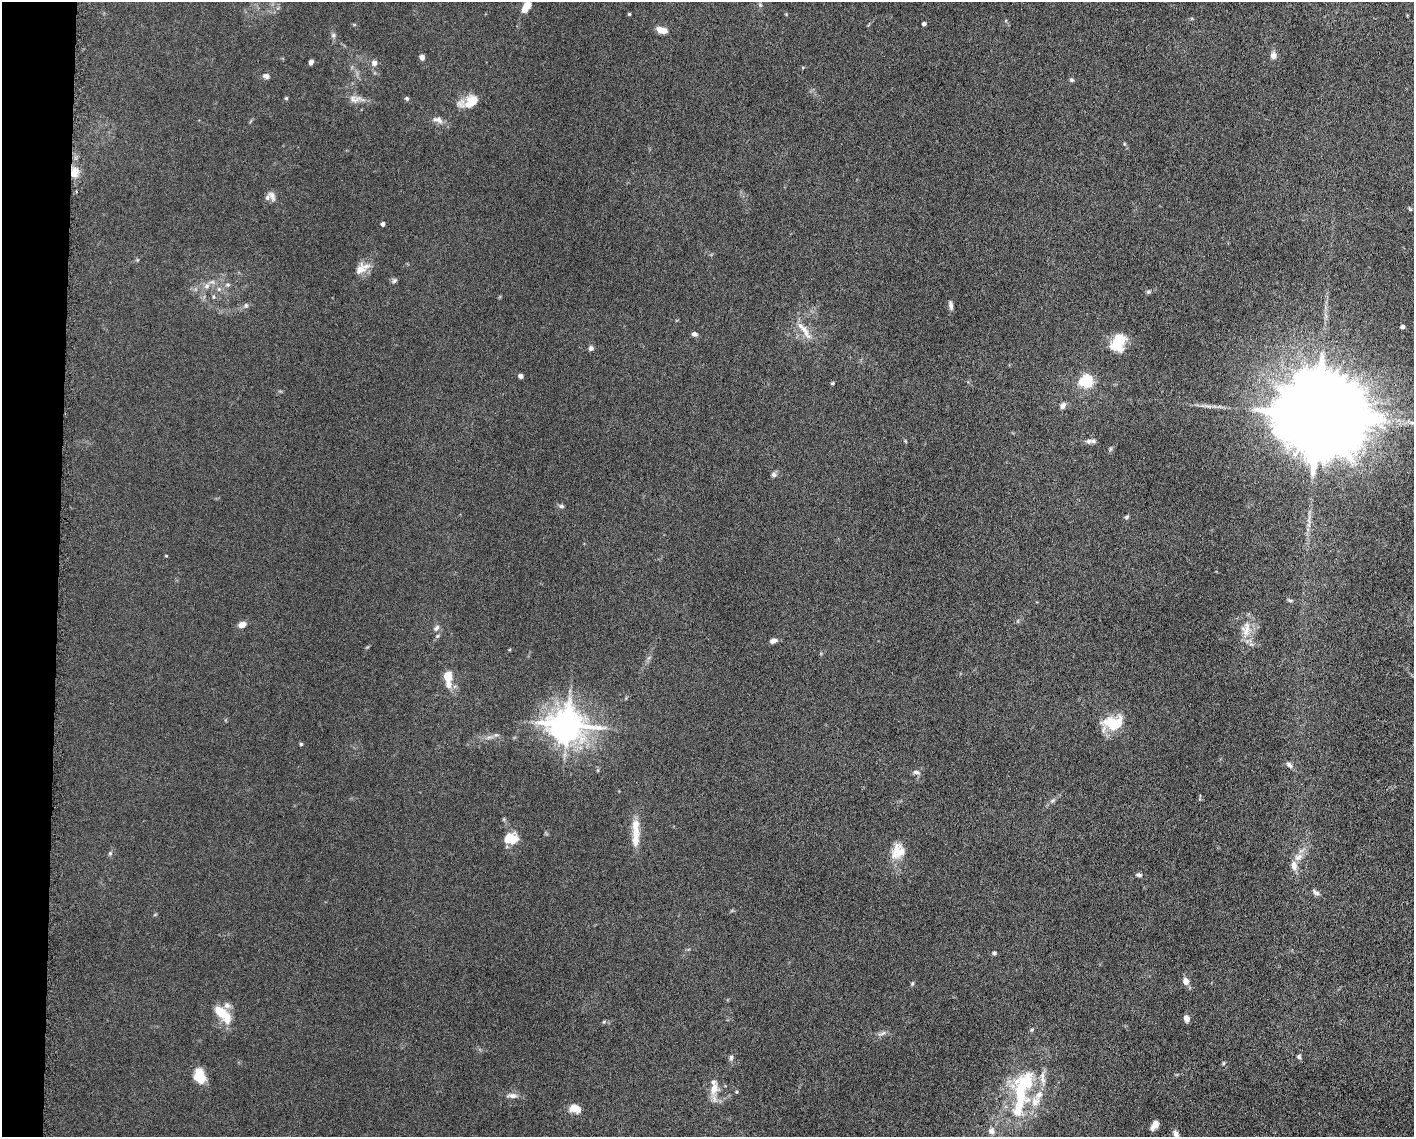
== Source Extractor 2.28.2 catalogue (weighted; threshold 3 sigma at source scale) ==
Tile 4 of 3 x 4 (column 1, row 2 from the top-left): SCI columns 223-1634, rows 2275-3409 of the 4582 x 4551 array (HDU 1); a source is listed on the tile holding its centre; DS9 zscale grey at full resolution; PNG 1416 x 1139 px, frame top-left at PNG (2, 2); no overlay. Shown black and unused: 4% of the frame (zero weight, under 5 of 10 exposures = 2% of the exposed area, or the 3 px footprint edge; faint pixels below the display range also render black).
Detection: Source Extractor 2.28.2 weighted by HDU 2 'WHT'; one run over the whole footprint, this tile lists its part. Background 0.0225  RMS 0.0022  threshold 0.00881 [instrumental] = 3 sigma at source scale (4.09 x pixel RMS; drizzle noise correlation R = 1.36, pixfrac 0.8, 0.05/0.05 arcsec/px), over >= 5 px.
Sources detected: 97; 2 inside a brighter object's white glare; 1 long thin detection or spike segment (spike, bleed or trail) — not listed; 12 inside a brighter listed object's ellipse — not listed separately; the other 82 listed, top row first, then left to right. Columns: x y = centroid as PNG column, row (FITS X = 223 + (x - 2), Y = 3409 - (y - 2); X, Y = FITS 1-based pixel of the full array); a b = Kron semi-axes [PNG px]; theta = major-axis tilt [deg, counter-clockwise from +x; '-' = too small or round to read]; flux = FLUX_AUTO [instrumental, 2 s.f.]
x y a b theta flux
526 6 11 6 54 3
629 14 4 4 - 0.23
924 24 4 4 - 0.45
662 30 11 6 -15 2.3
333 35 6 6 - 0.43
1273 56 9 7 -86 0.96
422 57 5 5 - 0.91
311 62 5 4 - 0.58
374 63 7 6 - 0.9
266 76 8 6 -22 0.63
1072 80 6 5 - 0.35
286 98 4 4 - 0.25
407 98 6 5 - 0.31
355 99 17 10 -4 1.5
470 102 24 12 20 3.7
438 120 15 7 -19 1.2
74 173 14 9 70 2.2
272 196 14 7 -61 0.96
1410 209 6 4 -44 0.24
382 224 4 4 - 0.61
360 270 19 13 48 2.2
394 280 8 5 49 0.41
207 286 8 6 23 0.76
219 289 6 5 - 0.41
1148 292 7 5 12 0.32
246 305 6 5 - 0.38
951 305 11 5 -81 0.72
1402 327 4 4 - 0.67
805 331 25 8 -60 2.3
694 334 6 5 - 0.6
1117 340 22 12 47 4.7
591 348 7 6 - 0.53
520 376 4 4 - 0.8
1086 381 6 6 - 32
832 383 4 4 - 0.23
1063 406 8 6 64 0.84
1318 415 30 19 -9 6700
1089 441 10 6 1 0.68
1110 449 6 4 72 0.29
774 474 7 7 - 0.48
561 506 7 5 -14 0.41
1126 517 6 5 - 0.33
1309 521 9 5 -71 0.61
1290 600 7 4 -18 0.34
242 624 7 6 - 1.5
436 628 9 6 46 0.62
1246 629 24 13 83 3.3
773 641 7 5 17 0.86
448 676 7 6 - 4
449 685 9 7 -86 1.3
1113 724 27 18 -26 5.1
567 725 11 9 -3 380
496 735 7 4 -17 0.36
489 737 7 4 18 0.46
301 744 4 4 - 0.27
1289 765 10 6 -40 0.7
916 772 10 5 -10 0.57
1052 800 8 5 35 0.47
636 827 30 10 -88 3.3
511 839 16 12 -2 3.4
898 851 20 17 64 3.4
110 853 5 5 - 0.3
1298 857 13 8 26 1.5
1139 875 9 5 -6 0.46
1316 892 11 5 -35 0.59
994 953 5 4 - 0.31
1186 981 8 7 - 1.3
912 983 6 4 70 0.27
222 1014 22 9 -44 5.1
1186 1019 6 5 - 1.2
604 1022 5 5 - 0.23
882 1033 13 5 20 0.64
731 1057 6 5 - 0.45
1299 1057 5 5 - 0.38
1224 1063 6 4 88 0.22
199 1076 14 11 -70 3.9
714 1088 15 10 73 2.5
512 1096 16 7 -2 1
575 1108 13 9 -14 2
1019 1108 49 19 62 11
1155 1125 9 5 58 1.4
1176 1134 9 6 -68 0.71
Overlapping masked pixels (flux is a lower limit): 1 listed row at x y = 74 173
Isophote crosses this tile's border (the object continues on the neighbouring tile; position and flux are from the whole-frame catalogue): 2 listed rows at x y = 526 6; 1176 1134